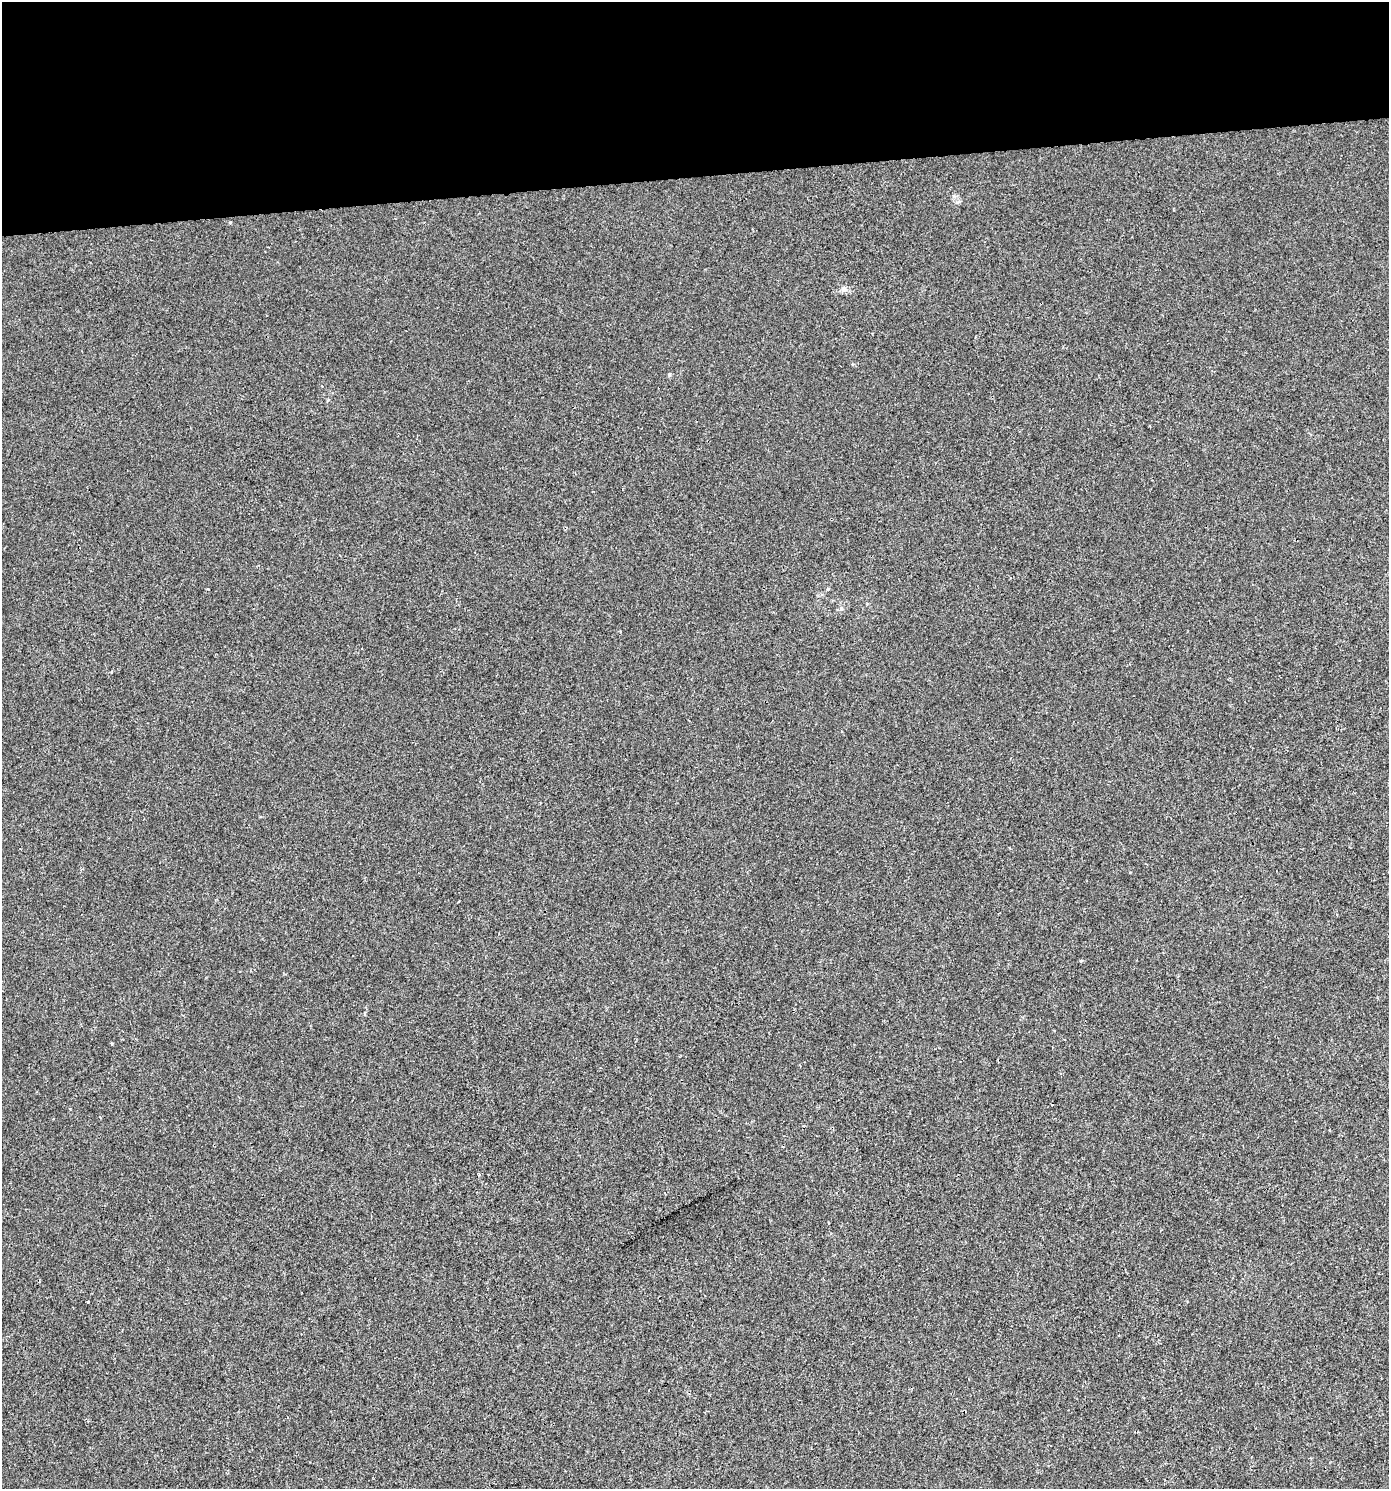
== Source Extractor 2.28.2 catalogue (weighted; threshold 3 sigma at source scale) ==
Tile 2 of 3 x 3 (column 2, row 1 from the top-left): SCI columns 1430-2816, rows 2975-4461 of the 4206 x 4461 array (HDU 1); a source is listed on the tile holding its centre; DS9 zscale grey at full resolution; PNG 1391 x 1491 px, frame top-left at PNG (2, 2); no overlay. Shown black and unused: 12% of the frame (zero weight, under 2 of 3 exposures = <1% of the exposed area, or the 3 px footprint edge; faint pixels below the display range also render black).
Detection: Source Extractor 2.28.2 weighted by HDU 2 'WHT'; one run over the whole footprint, this tile lists its part. Background 0.00186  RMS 0.0044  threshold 0.0199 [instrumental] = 3 sigma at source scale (4.5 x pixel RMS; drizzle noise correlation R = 1.50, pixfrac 1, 0.0396/0.0396 arcsec/px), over >= 5 px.
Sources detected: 7; all 7 listed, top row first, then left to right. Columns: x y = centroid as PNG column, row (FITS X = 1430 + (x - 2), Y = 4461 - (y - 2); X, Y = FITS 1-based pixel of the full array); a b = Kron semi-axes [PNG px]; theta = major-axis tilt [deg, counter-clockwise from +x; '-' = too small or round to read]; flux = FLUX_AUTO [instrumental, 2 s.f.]
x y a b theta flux
230 223 4 4 - 0.45
844 289 8 6 90 1.4
669 374 5 4 - 0.66
828 589 5 3 - 0.38
841 608 6 5 - 0.96
1130 872 3 2 - 0.33
88 1302 3 2 - 0.44